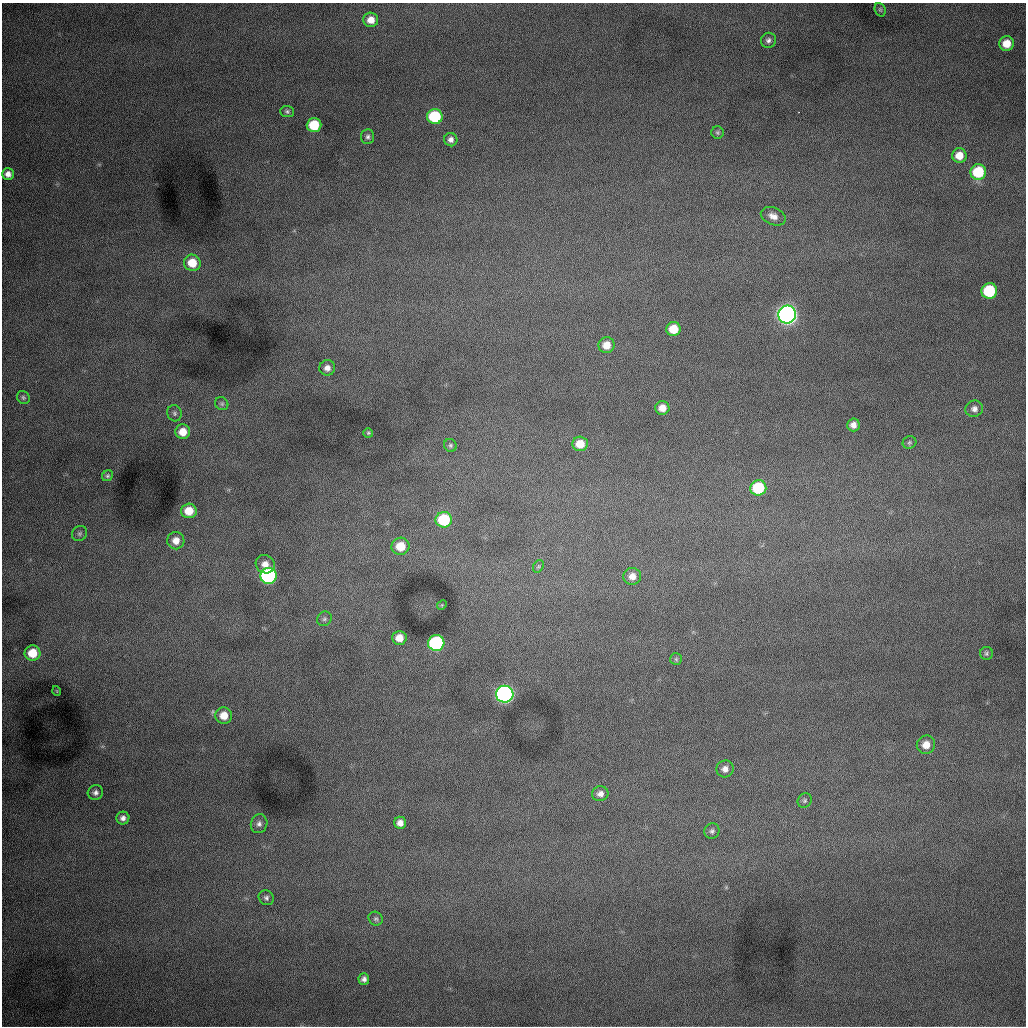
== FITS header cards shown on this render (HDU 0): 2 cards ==
NAXIS1  =                 1024 /fastest changing axis
NAXIS2  =                 1024 /next to fastest changing axis

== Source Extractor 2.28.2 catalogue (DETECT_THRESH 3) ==
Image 1024 x 1024 px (HDU 0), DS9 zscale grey, 1 PNG px = 1 image px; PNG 1028 x 1028 px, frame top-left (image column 1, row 1024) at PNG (2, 3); each listed source drawn as its Kron ellipse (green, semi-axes under 4 px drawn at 4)
Background 994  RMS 13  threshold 37.6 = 3 sigma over >= 5 px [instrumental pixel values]
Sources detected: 64; all 64 listed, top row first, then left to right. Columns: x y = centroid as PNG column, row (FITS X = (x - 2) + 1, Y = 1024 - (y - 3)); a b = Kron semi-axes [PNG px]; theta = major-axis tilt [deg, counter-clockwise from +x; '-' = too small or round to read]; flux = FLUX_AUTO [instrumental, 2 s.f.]
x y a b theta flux
880 10 7 5 -69 1400
371 20 7 7 - 9100
768 40 8 7 - 2800
1007 44 7 7 - 12000
287 111 6 5 - 1800
435 117 8 7 - 58000
314 125 7 7 - 33000
717 133 6 6 - 1600
368 137 7 6 - 2500
451 140 7 6 - 3800
959 156 7 7 - 11000
978 172 8 8 - 41000
8 174 6 6 - 4800
773 216 13 8 -23 6300
192 263 8 8 - 18000
989 291 8 8 - 58000
787 314 9 9 - 730000
673 329 7 7 - 18000
607 345 8 8 - 10000
327 368 8 7 - 5000
23 397 7 6 - 1700
222 404 7 6 - 1800
662 408 7 7 - 8400
974 409 9 8 - 4100
174 413 8 7 - 2400
853 425 6 6 - 4800
183 432 7 7 - 12000
368 433 5 4 - 1200
909 442 7 6 - 1700
580 444 7 7 - 14000
450 445 7 6 - 1900
107 476 6 5 - 1500
758 488 8 7 - 50000
189 511 8 7 - 15000
444 520 8 8 - 52000
80 533 8 7 - 2300
176 541 8 8 - 7800
401 546 9 8 - 19000
265 564 10 9 - 7100
538 566 7 5 59 1500
268 576 8 8 - 190000
632 576 9 8 - 7200
442 605 5 4 - 930
324 619 8 6 45 2200
399 638 7 7 - 9500
436 643 8 8 - 150000
32 653 8 8 - 20000
986 653 6 6 - 1800
676 659 6 5 - 1300
57 691 5 3 - 610
505 694 8 8 - 450000
224 716 8 8 - 12000
926 745 9 9 - 9000
725 769 8 8 - 4500
95 793 8 7 - 3200
600 794 8 7 - 4700
805 800 7 6 - 2000
123 818 6 6 - 3600
400 823 6 6 - 5400
259 824 9 8 - 3900
712 831 8 7 - 2500
266 898 8 7 - 2600
376 919 7 6 - 2000
364 979 6 5 - 3300